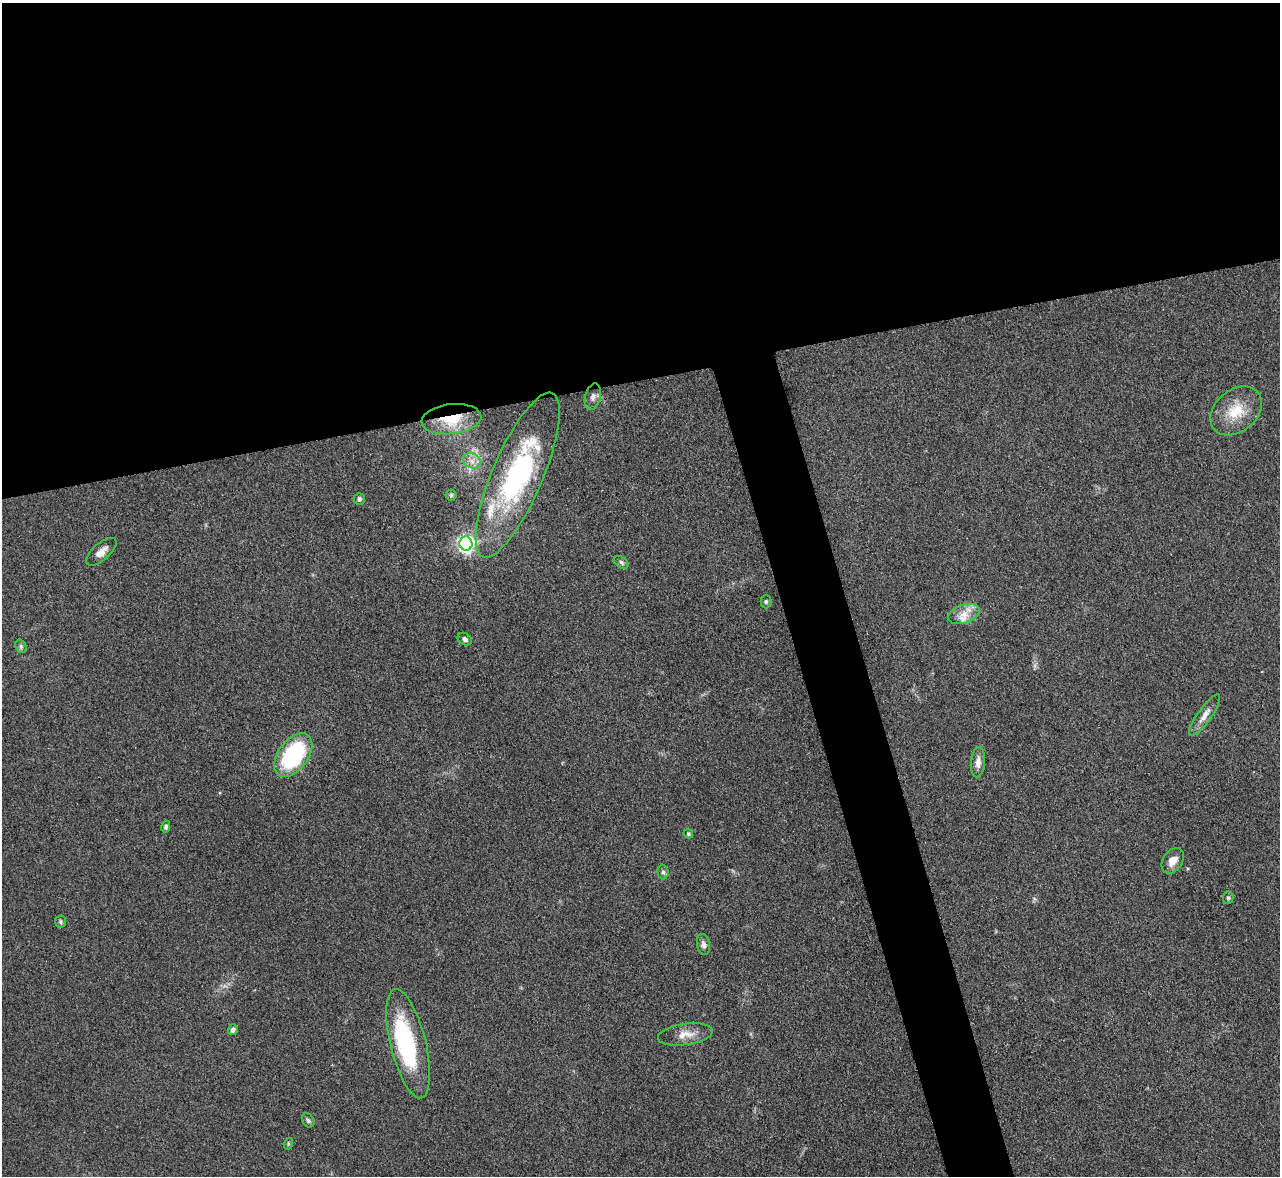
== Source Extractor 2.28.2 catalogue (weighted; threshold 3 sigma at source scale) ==
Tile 2 of 4 x 4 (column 2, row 1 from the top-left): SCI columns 1287-2564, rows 3668-4841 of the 5127 x 5108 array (HDU 1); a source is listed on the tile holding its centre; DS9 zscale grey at full resolution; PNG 1282 x 1178 px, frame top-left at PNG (2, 3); each listed source drawn as its Kron ellipse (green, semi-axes under 4 px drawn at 4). Shown black and unused: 36% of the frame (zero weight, under 3 of 4 exposures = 1% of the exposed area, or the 3 px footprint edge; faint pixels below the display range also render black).
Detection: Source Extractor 2.28.2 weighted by HDU 2 'WHT'; one run over the whole footprint, this tile lists its part. Background 0.334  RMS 0.0099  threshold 0.0443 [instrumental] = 3 sigma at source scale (4.5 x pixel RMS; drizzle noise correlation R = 1.50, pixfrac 1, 0.05/0.05 arcsec/px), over >= 5 px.
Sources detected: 34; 3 inside a brighter object's white glare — neither listed nor drawn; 2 inside a brighter listed object's ellipse — not listed separately; the other 29 listed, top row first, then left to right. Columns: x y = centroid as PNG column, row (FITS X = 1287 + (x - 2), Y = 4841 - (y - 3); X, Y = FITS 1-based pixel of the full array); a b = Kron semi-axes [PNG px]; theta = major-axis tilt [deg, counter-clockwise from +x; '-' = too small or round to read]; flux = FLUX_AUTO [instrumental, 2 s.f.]
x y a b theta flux
593 397 13 7 76 5.3
1236 411 28 21 40 30
451 419 30 15 6 37
472 461 9 7 -28 5.8
518 475 89 25 67 170
451 495 6 5 - 1.5
359 499 6 5 - 2.7
466 544 7 6 - 360
101 552 19 8 41 8.7
621 562 8 5 -34 2.4
766 601 7 5 89 1.9
964 614 17 9 20 11
465 639 8 5 -33 3.4
21 646 7 5 -70 1.9
1205 715 25 7 55 9.3
293 755 25 15 53 100
978 762 15 7 85 6.9
166 827 6 4 77 2.4
688 834 5 4 - 1.3
1173 861 14 9 56 9.5
663 872 7 5 -88 2.4
1228 898 6 5 - 1.9
60 922 6 5 - 1.7
703 944 11 6 -80 4.1
233 1030 5 4 - 3
685 1034 27 10 8 13
408 1044 56 17 -76 97
308 1120 7 5 -56 2.1
288 1144 6 3 72 1.1
Overlapping masked pixels (flux is a lower limit): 1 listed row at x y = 451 419